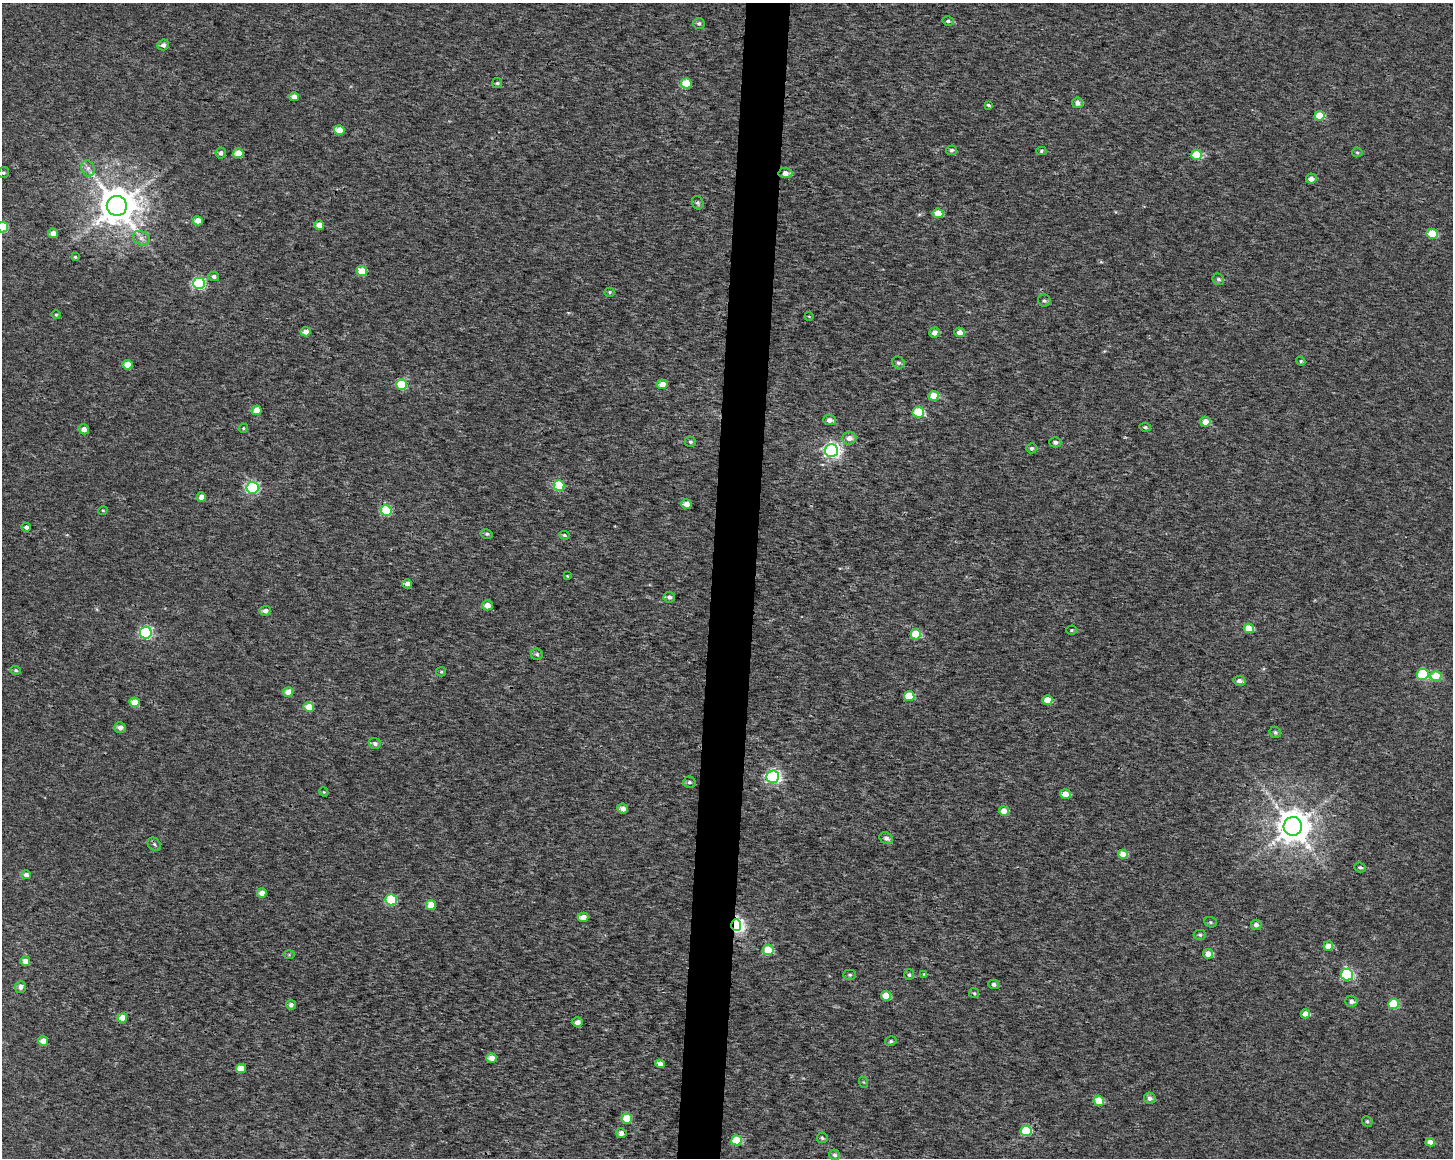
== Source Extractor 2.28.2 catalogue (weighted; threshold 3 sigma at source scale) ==
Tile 5 of 3 x 4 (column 2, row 2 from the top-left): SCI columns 1735-3185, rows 2321-3476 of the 4868 x 4642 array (HDU 1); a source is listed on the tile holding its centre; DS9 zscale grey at full resolution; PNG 1455 x 1160 px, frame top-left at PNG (2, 3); each listed source drawn as its Kron ellipse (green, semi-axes under 4 px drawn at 4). Shown black and unused: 3% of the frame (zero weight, under 3 of 4 exposures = <1% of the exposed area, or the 3 px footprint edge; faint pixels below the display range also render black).
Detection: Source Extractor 2.28.2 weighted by HDU 2 'WHT'; one run over the whole footprint, this tile lists its part. Background 9.45e-04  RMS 0.0025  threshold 0.0111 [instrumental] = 3 sigma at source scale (4.5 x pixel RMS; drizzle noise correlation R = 1.50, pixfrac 1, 0.0396/0.0396 arcsec/px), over >= 5 px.
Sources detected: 146; all 146 listed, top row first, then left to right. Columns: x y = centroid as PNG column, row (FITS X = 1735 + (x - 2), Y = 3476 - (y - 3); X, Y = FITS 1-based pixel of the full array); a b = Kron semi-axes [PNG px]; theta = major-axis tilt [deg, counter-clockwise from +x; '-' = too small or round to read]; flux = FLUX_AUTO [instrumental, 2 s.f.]
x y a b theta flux
948 21 6 4 -12 0.54
699 23 6 5 - 0.5
163 45 5 5 - 1
497 83 5 5 - 0.37
686 83 5 5 - 7.5
294 97 4 4 - 1.8
1078 103 5 5 - 1.3
988 105 3 3 - 0.39
1319 116 5 5 - 6
339 130 5 4 - 3.9
952 150 5 5 - 0.57
1041 151 5 4 - 0.44
1357 152 5 5 - 0.36
221 153 5 5 - 0.85
238 153 5 5 - 4.7
1196 155 5 5 - 9.1
88 168 8 6 -70 0.97
3 173 6 5 - 0.45
785 173 7 5 -3 1.6
1311 179 5 5 - 1.3
698 203 7 5 -64 0.56
117 206 10 10 - 740
938 213 5 4 - 3.9
198 221 5 4 - 2.8
319 225 5 4 - 2.9
3 227 5 5 - 13
53 233 5 4 - 1.9
1432 234 5 5 - 7
141 238 9 7 -27 1
75 257 4 4 - 0.29
362 271 5 5 - 5.2
214 276 5 4 - 0.68
1218 279 6 5 - 0.53
199 283 6 6 - 30
609 292 5 4 - 0.31
1044 301 6 6 - 0.55
56 315 4 4 - 0.32
809 316 4 3 - 0.17
305 332 5 4 - 1.8
960 332 5 5 - 1.6
934 333 5 5 - 1.6
1301 361 4 4 - 0.32
898 363 6 6 - 0.63
127 365 5 4 - 3.3
401 384 5 5 - 11
662 384 5 5 - 2.4
934 396 5 5 - 3.9
257 410 5 5 - 3.5
918 412 6 5 - 11
829 420 6 5 - 1.1
1205 422 5 5 - 2
1145 427 6 4 -9 0.39
243 428 5 4 - 0.31
84 429 5 5 - 1.9
849 438 7 6 - 1.3
690 442 6 5 - 0.45
1055 442 6 5 - 0.73
1032 448 5 5 - 0.63
831 450 7 6 - 76
559 485 5 5 - 13
252 488 6 6 - 32
201 497 4 4 - 2.3
686 504 5 4 - 2.1
103 510 5 3 - 0.21
386 511 5 5 - 12
26 527 4 4 - 0.78
487 534 6 4 -13 0.42
564 535 5 4 - 0.36
567 576 3 2 - 0.19
407 584 5 4 - 1.3
669 597 6 5 - 0.77
487 605 5 5 - 2
265 611 5 4 - 1
1249 628 5 5 - 4.3
1071 630 5 4 - 0.3
146 633 6 6 - 31
916 634 5 5 - 8.8
537 654 6 5 - 0.5
16 670 5 4 - 0.41
441 672 5 4 - 0.31
1423 674 6 5 - 19
1436 676 5 5 - 6.7
1239 681 6 5 - 0.97
288 692 5 5 - 2.9
909 696 5 5 - 7.6
1047 700 5 4 - 3
135 702 5 4 - 4.9
309 707 5 5 - 4.2
120 727 6 5 - 1.2
1275 732 6 5 - 0.53
375 743 6 5 - 0.75
773 777 6 6 - 52
689 782 6 5 - 0.6
324 792 5 3 - 0.21
1065 794 5 5 - 2.6
623 809 5 5 - 1.2
1004 811 5 5 - 2.7
1293 826 9 9 - 530
886 838 7 5 -30 0.89
154 844 7 5 -46 0.56
1123 854 5 4 - 3.2
1360 867 6 4 -20 0.49
26 875 5 4 - 0.89
262 893 4 4 - 2.1
391 900 6 5 - 14
431 905 5 5 - 4.5
583 917 5 4 - 1.9
1211 922 6 5 - 0.39
736 925 6 5 - 62
1256 925 5 5 - 0.93
1200 935 6 5 - 0.46
1328 946 5 4 - 2.5
768 950 5 5 - 7
1208 954 5 4 - 2.2
289 955 6 4 0 0.27
25 961 5 5 - 1.9
924 974 4 3 - 0.21
850 975 6 5 - 0.5
909 975 5 5 - 0.45
1347 975 6 6 - 25
994 984 5 4 - 0.61
20 987 6 5 - 1
974 993 5 5 - 0.36
886 996 5 5 - 3.5
1351 1001 6 5 - 0.96
1393 1004 5 5 - 11
291 1005 5 5 - 0.83
1305 1014 5 4 - 1.9
122 1018 5 4 - 3.3
577 1022 5 5 - 1.2
43 1041 5 5 - 2.1
891 1041 6 4 15 0.43
491 1058 5 5 - 1.9
660 1064 5 4 - 0.96
241 1068 5 4 - 3.3
863 1082 6 3 -69 0.27
1150 1098 6 5 - 1.1
1099 1101 5 5 - 4.7
627 1118 5 5 - 8.9
1367 1121 5 5 - 0.42
1026 1131 5 5 - 12
621 1133 5 5 - 1.2
822 1138 5 5 - 0.43
737 1140 5 5 - 7.8
1430 1142 5 4 - 1.4
835 1155 5 5 - 0.74
Overlapping masked pixels (flux is a lower limit): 1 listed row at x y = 736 925
Isophote crosses this tile's border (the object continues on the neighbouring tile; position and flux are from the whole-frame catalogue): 1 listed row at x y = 3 227